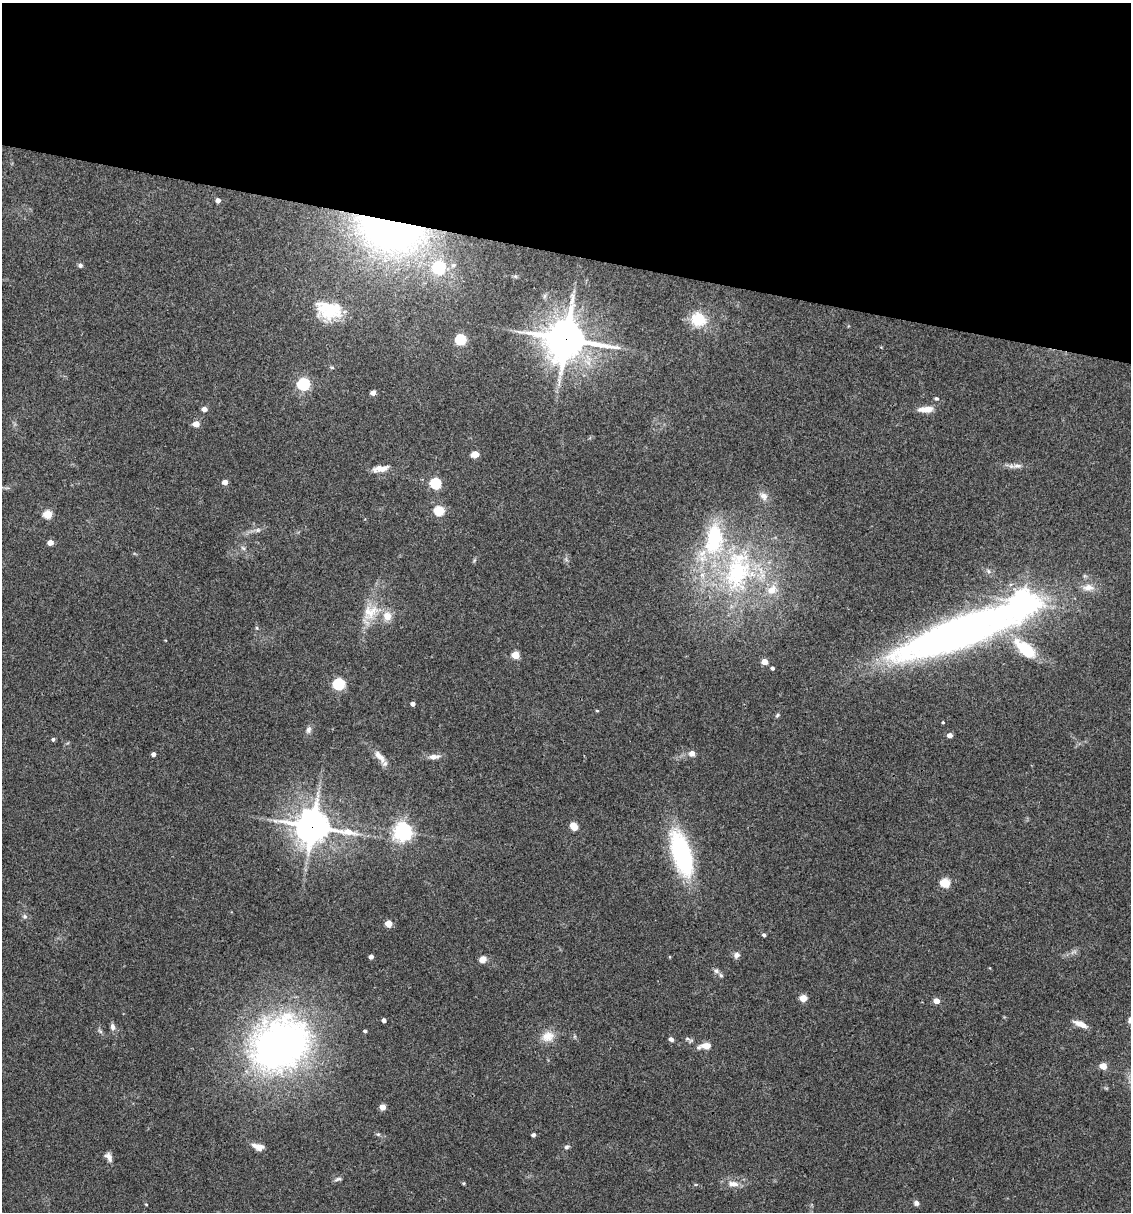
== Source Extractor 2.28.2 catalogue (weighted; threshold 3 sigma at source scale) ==
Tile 2 of 4 x 4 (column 2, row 1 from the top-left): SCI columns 1363-2491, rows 3633-4842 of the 4864 x 4846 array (HDU 1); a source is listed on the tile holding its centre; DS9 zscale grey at full resolution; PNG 1133 x 1214 px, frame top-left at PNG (2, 3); no overlay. Shown black and unused: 21% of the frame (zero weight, under 3 of 4 exposures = <1% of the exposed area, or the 3 px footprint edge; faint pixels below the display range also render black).
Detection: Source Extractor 2.28.2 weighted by HDU 2 'WHT'; one run over the whole footprint, this tile lists its part. Background 0.127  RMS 0.0075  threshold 0.0338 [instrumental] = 3 sigma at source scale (4.5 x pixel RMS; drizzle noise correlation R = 1.50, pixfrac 1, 0.05/0.05 arcsec/px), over >= 5 px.
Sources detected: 90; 1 inside a brighter object's white glare — not listed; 6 inside a brighter listed object's ellipse — not listed separately; the other 83 listed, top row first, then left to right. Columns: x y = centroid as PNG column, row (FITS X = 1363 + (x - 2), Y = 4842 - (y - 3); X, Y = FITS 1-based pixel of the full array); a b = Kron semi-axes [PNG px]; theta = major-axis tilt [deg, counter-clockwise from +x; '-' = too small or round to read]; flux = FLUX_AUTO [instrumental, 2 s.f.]
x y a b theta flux
218 200 4 4 - 3.4
390 230 64 37 -15 380
80 265 6 5 - 1.6
453 265 8 6 33 2.9
439 267 6 6 - 120
329 310 35 22 -14 30
698 320 17 15 -21 20
566 339 14 13 - 1900
461 340 6 5 - 56
332 368 5 3 - 0.88
303 384 6 5 - 110
373 393 4 4 - 4.4
936 398 5 4 - 1.3
204 409 5 4 - 4.9
926 409 19 7 3 7.8
196 424 5 4 - 9.5
475 454 5 4 - 16
1017 466 13 6 3 3.7
379 468 15 9 19 6.3
225 482 5 4 - 5.2
435 483 6 5 - 67
764 496 11 9 -38 4.5
439 511 5 5 - 46
48 514 5 5 - 30
258 530 7 6 - 1.9
50 543 4 4 - 6.4
243 548 7 4 -44 1.5
738 571 64 42 82 140
988 571 6 4 -71 1.3
1023 602 8 7 - 580
370 612 26 19 39 19
257 628 5 4 - 1.1
962 629 140 30 20 500
1025 649 38 17 -40 30
515 655 5 4 - 19
765 662 5 4 - 9.8
772 668 4 3 - 1.7
339 684 6 5 - 84
413 704 4 4 - 3.2
597 711 4 3 - 0.72
943 722 4 3 - 0.8
308 730 10 7 71 2.8
950 735 4 4 - 4.6
53 739 4 4 - 1.4
692 753 5 5 - 5.3
153 754 4 4 - 2.9
379 756 20 8 -48 7
434 757 14 6 4 4.3
312 826 14 11 -8 1300
574 826 6 5 - 17
403 832 6 6 - 360
681 854 38 15 -74 120
945 883 5 5 - 38
25 916 7 7 - 1.9
388 923 5 4 - 14
764 935 4 3 - 1.6
736 955 7 7 - 3.4
371 957 4 4 - 3.6
483 959 7 6 - 6.4
716 971 7 6 - 2.2
803 998 5 4 - 17
936 1001 4 4 - 8.1
384 1020 4 4 - 2.7
1130 1020 7 6 - 2.6
1081 1024 16 6 -24 6.7
113 1027 9 6 -80 2.8
365 1031 4 3 - 1.7
548 1036 18 14 21 9.7
671 1039 6 5 - 2.3
689 1039 16 4 -25 2.2
280 1044 78 64 28 300
706 1046 14 8 3 6.6
1103 1066 5 4 - 12
382 1107 4 4 - 9.9
533 1135 4 4 - 2
258 1147 14 7 -18 6.1
566 1147 6 5 - 1.6
109 1157 12 6 -59 3.9
338 1179 10 4 19 1.7
463 1183 4 3 - 0.84
733 1184 15 8 -8 6.2
916 1203 6 6 - 2.4
146 1204 3 3 - 0.61
Overlapping masked pixels (flux is a lower limit): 4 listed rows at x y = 390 230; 566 339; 962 629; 312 826
Isophote crosses this tile's border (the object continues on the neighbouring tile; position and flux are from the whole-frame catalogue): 2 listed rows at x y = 962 629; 1130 1020